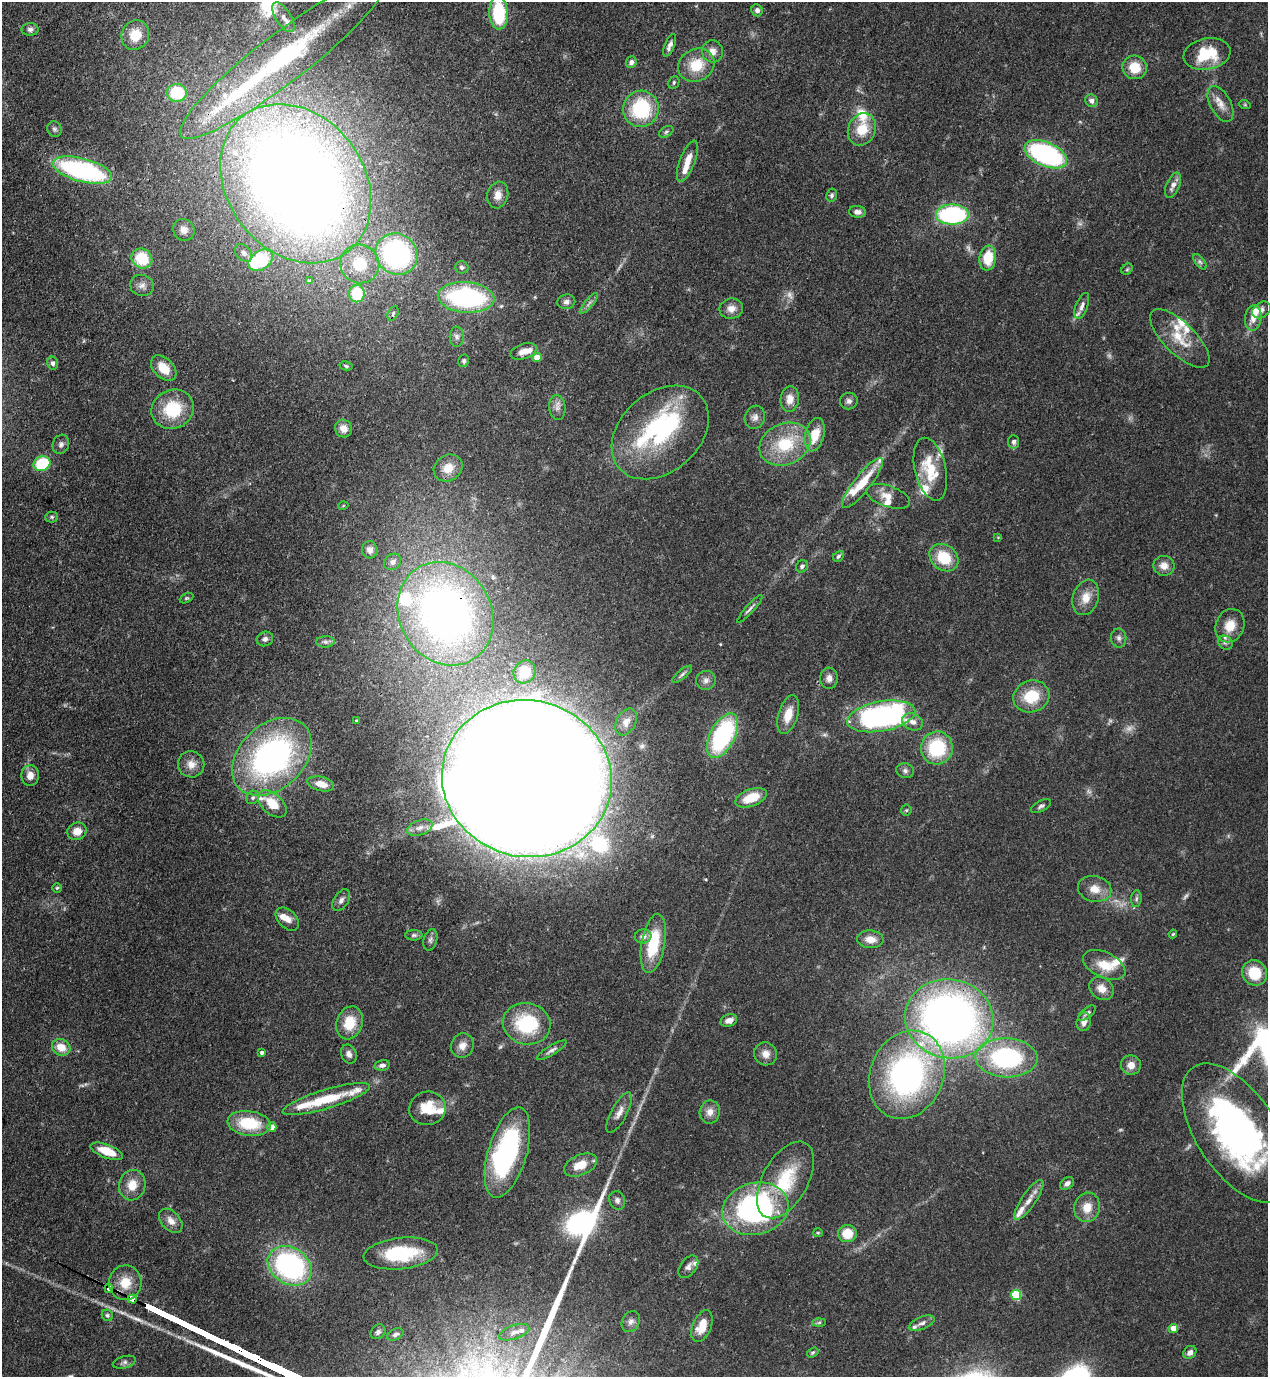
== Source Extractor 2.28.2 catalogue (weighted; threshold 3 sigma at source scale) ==
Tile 11 of 4 x 4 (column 3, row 3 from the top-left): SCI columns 2885-4150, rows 1416-2790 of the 5638 x 5579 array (HDU 1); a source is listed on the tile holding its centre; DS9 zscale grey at full resolution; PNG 1270 x 1379 px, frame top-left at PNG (2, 2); each listed source drawn as its Kron ellipse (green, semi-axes under 4 px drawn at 4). Shown black and unused: <1% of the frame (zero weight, under 3 of 4 exposures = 7% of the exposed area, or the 3 px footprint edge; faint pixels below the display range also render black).
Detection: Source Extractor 2.28.2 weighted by HDU 2 'WHT'; one run over the whole footprint, this tile lists its part. Background 0.0662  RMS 0.0035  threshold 0.0158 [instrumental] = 3 sigma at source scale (4.5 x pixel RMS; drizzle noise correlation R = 1.50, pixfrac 1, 0.05/0.05 arcsec/px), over >= 5 px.
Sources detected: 231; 9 too faint to see at this stretch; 8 inside a brighter object's white glare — neither listed nor drawn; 27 inside a brighter listed object's ellipse — not listed separately; the other 187 listed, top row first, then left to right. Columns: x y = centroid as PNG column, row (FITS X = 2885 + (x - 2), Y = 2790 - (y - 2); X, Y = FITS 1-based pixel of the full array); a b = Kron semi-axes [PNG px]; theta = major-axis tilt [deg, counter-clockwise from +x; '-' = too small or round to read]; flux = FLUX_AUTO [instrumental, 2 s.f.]
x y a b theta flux
757 10 6 5 - 1.3
499 13 16 9 -87 21
283 17 17 7 -57 2.6
30 29 8 6 2 1.1
135 35 15 13 63 8.1
670 45 12 5 67 1.5
712 51 11 10 - 2.9
1207 54 23 15 11 15
283 58 129 24 38 66
631 62 6 5 - 1.3
696 65 19 16 27 10
1135 67 12 11 - 7.7
674 82 6 5 - 0.7
177 93 10 9 - 13
1091 101 6 6 - 1.7
1221 104 19 10 -61 3.7
1245 105 6 3 -19 0.37
641 109 18 17 - 25
54 129 8 7 - 0.95
862 129 16 13 66 8.4
666 132 8 5 31 0.81
1046 154 22 12 -24 63
687 161 22 7 69 4.6
82 170 31 11 -15 72
296 184 86 68 -52 550
1173 185 13 6 66 2.1
498 195 13 10 75 3.4
832 195 6 5 - 0.86
857 212 8 6 -4 1.7
952 215 16 10 0 52
184 230 11 10 - 2.4
244 253 10 7 -49 1.3
397 254 22 20 -40 70
988 258 12 8 82 10
142 259 11 9 -35 13
261 260 13 9 35 24
1200 262 9 4 -54 0.85
360 264 20 19 - 11
462 267 7 6 - 0.99
1127 269 6 5 - 0.52
309 281 3 3 - 1.1
142 285 12 10 -17 2.2
357 294 9 7 -89 16
466 297 28 15 -4 59
566 302 9 7 10 1.3
589 303 13 4 50 1.2
1082 306 13 6 69 1.8
731 309 12 10 11 2.9
1262 310 10 7 36 1.4
393 313 8 5 64 0.87
1253 318 13 8 83 3.3
457 337 10 7 89 1.5
1180 338 38 16 -44 9.9
524 351 13 7 19 3.1
537 358 5 4 - 4.7
464 361 6 5 - 0.87
53 363 6 5 - 1.1
346 366 6 4 -13 0.54
164 368 15 9 -45 6.4
790 399 13 9 83 3.5
849 401 9 8 - 1.4
557 407 12 8 -83 2
173 409 21 19 26 17
755 417 11 10 - 1.9
344 429 9 8 - 2.7
660 432 54 39 42 52
815 435 17 9 76 7.7
1014 442 6 5 - 1.2
61 444 10 8 71 1.3
785 444 26 20 24 18
42 464 8 7 - 20
448 468 15 13 34 5.2
930 469 32 15 -76 14
862 483 31 8 52 10
888 496 22 10 -19 4.5
343 506 5 3 - 0.3
52 517 6 5 - 0.61
998 537 4 4 - 0.32
370 550 8 7 - 2
838 556 6 4 49 0.77
944 558 15 12 -37 12
393 562 9 7 37 1.5
802 566 6 5 - 1.1
1164 566 10 10 - 3.1
1086 597 18 12 72 5
186 598 7 4 25 0.56
750 609 18 3 48 1.2
445 614 54 46 -59 200
1230 626 17 14 66 5.9
1119 638 9 7 -88 1.3
265 639 8 7 - 1.5
325 642 9 5 2 1.1
1225 643 8 6 -40 1
525 672 12 10 55 6.8
682 674 12 4 40 0.96
829 678 10 9 - 2.1
706 680 10 9 - 1.8
1031 696 18 15 20 12
788 715 20 9 73 6.1
881 716 34 15 10 99
357 721 4 4 - 0.45
626 722 14 9 62 2.5
913 722 11 8 -22 2.3
722 736 24 12 63 48
937 748 16 16 - 22
272 757 45 32 43 97
191 764 13 13 - 3.7
905 771 9 7 -18 1.1
30 775 10 9 - 3.1
527 778 85 78 -11 3600
321 784 14 7 -14 4.1
253 797 7 6 - 1
751 798 16 8 20 8.6
272 804 17 10 -42 8.2
1041 806 11 5 29 0.98
906 810 5 5 - 0.57
420 828 13 7 21 2.2
77 831 10 8 24 4.2
57 888 4 4 - 0.5
1095 889 17 13 -13 4.6
1136 899 8 5 84 0.81
341 900 12 7 58 1.6
287 919 13 9 -45 2.9
1173 934 4 3 - 0.36
414 935 8 5 1 0.82
643 936 8 7 - 1.8
870 939 13 9 -4 4.1
430 940 11 6 74 1.2
653 943 30 11 80 16
1104 965 23 12 -25 7.3
1254 973 13 12 - 11
1101 988 13 10 -38 3.6
1087 1013 11 5 38 1
949 1019 44 39 -11 220
729 1020 8 6 18 2.3
1084 1022 9 7 78 2.2
350 1023 17 13 72 9
527 1024 24 20 -12 22
462 1046 12 11 - 2.9
61 1047 9 8 - 5.1
552 1050 17 4 31 1.4
262 1053 4 4 - 1
349 1054 10 7 -67 1.6
766 1054 12 11 - 2.9
1006 1058 31 19 -2 45
382 1065 7 5 11 1.2
1131 1065 10 9 - 3
907 1075 45 36 67 100
326 1099 45 9 17 15
427 1108 18 16 10 8.8
619 1112 22 8 62 3.1
710 1112 11 10 - 2.9
249 1123 21 12 -8 15
272 1127 4 4 - 3.2
1237 1133 79 40 -57 130
107 1151 17 6 -20 8.2
507 1152 47 19 73 52
580 1165 17 10 23 6.5
785 1180 42 22 61 22
1067 1184 8 5 36 1.5
132 1185 15 13 78 5.9
617 1200 9 8 - 1.4
1029 1200 23 7 56 3.7
1087 1207 15 12 76 5.2
755 1209 33 26 14 85
171 1221 14 9 -47 2.8
818 1233 5 4 - 0.44
847 1234 9 8 - 7.2
401 1253 37 15 6 22
290 1266 23 18 -32 72
688 1267 13 8 52 1.7
125 1283 17 16 - 7.3
109 1288 4 3 - 15
1016 1295 5 5 - 20
132 1299 4 3 - 110
107 1315 6 5 - 0.65
631 1321 11 8 63 1.7
819 1322 7 4 1 0.62
922 1323 13 6 22 1.6
702 1326 16 9 67 6
1173 1328 5 4 - 3.6
378 1332 8 6 43 1.2
514 1332 16 7 19 2
395 1334 8 5 26 1
1190 1352 7 6 - 1.7
813 1353 6 4 35 0.51
124 1362 12 6 16 1.1
Overlapping masked pixels (flux is a lower limit): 5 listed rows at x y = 296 184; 445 614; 527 778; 109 1288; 132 1299
Isophote crosses this tile's border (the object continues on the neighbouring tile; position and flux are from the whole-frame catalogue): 2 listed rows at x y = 499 13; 1237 1133
Unlisted compact peaks at least as high as the median listed source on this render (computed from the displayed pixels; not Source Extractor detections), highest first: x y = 577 1216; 578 1252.